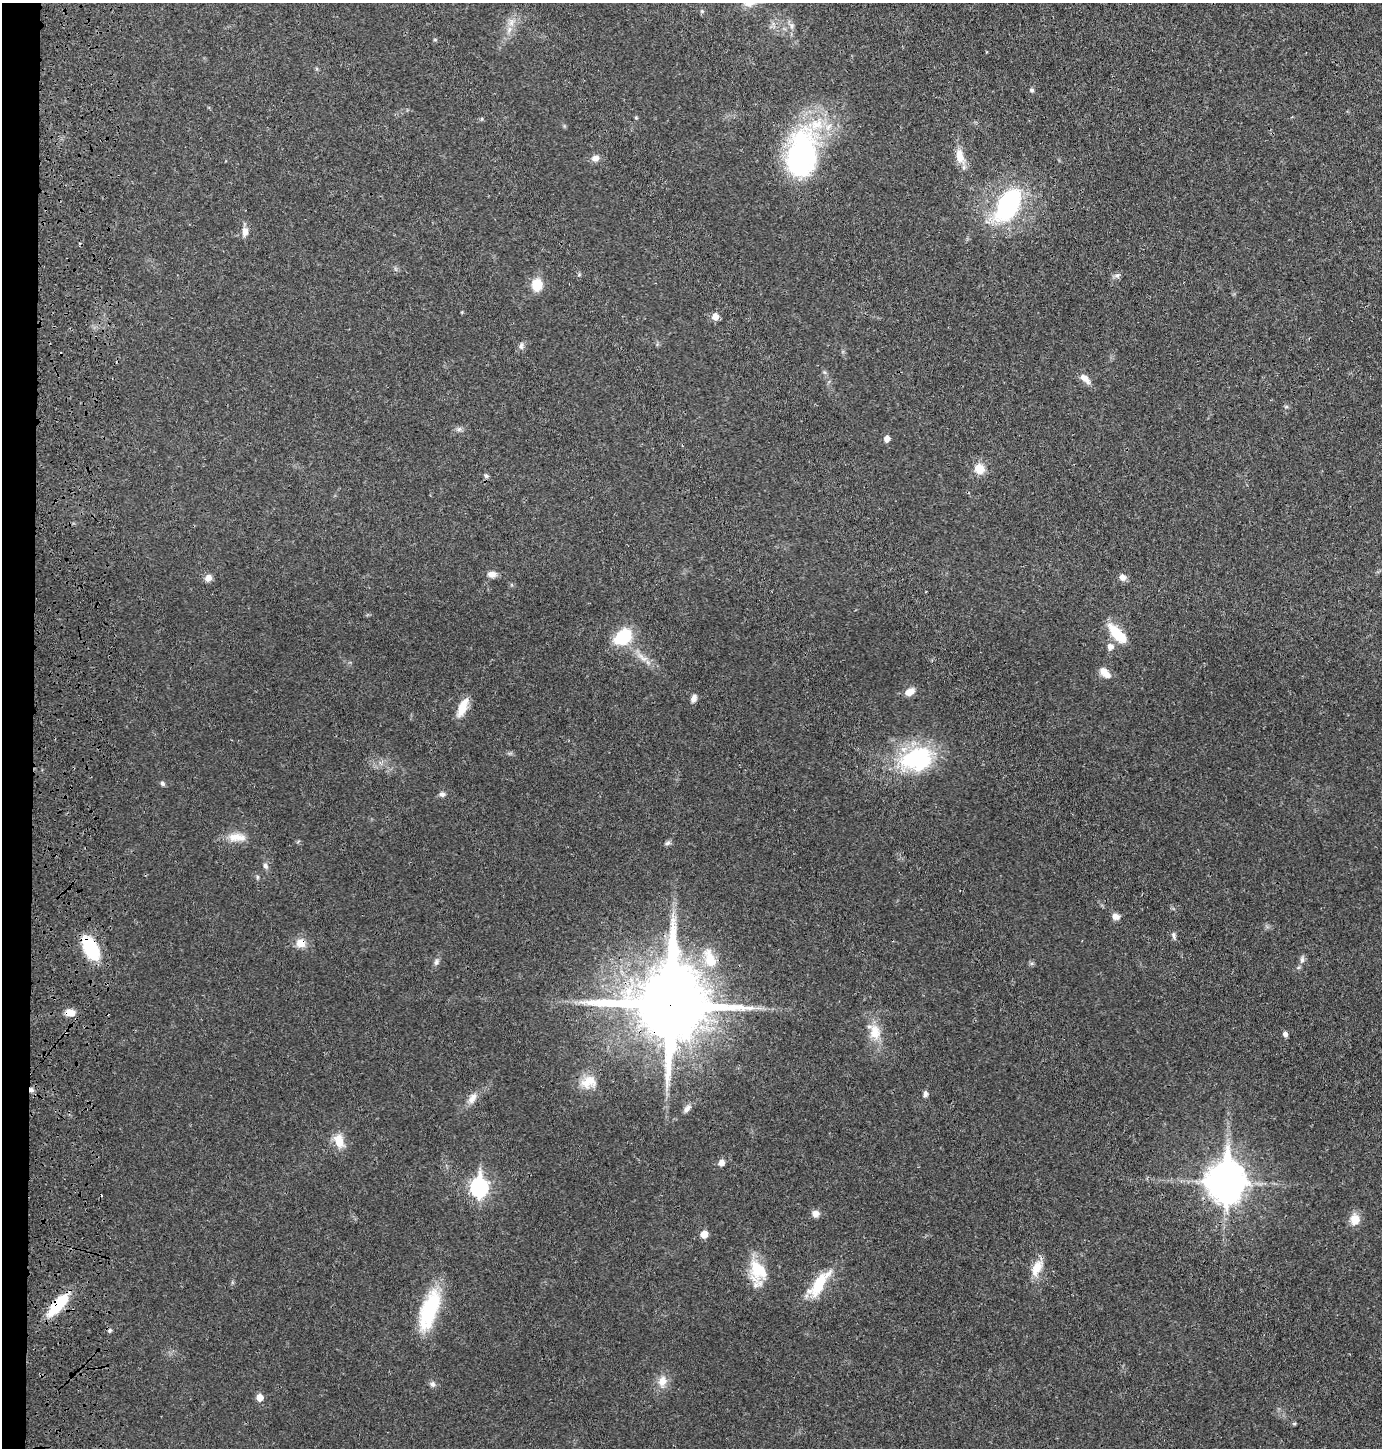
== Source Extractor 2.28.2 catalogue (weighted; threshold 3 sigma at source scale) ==
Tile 4 of 3 x 3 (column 1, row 2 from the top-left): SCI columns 189-1568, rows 1521-2966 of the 4555 x 4451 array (HDU 1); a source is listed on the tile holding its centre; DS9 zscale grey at full resolution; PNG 1384 x 1450 px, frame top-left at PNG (2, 3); no overlay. Shown black and unused: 2% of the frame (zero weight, under 3 of 4 exposures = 7% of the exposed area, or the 3 px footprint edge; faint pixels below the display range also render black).
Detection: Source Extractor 2.28.2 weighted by HDU 2 'WHT'; one run over the whole footprint, this tile lists its part. Background 0.0264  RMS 0.0028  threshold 0.0127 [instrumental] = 3 sigma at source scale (4.5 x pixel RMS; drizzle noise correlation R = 1.50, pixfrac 1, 0.05/0.05 arcsec/px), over >= 5 px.
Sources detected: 71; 2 cosmic-ray / hot-pixel residue — not listed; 1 inside a brighter listed object's ellipse — not listed separately; the other 68 listed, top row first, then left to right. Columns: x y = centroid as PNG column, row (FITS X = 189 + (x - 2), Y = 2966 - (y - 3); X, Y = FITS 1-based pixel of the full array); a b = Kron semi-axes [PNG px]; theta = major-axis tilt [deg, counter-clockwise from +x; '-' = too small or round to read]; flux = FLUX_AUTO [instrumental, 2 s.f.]
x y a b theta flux
511 23 10 7 75 1.8
791 26 7 6 - 0.86
1031 90 6 5 - 0.48
636 118 5 4 - 0.35
801 155 51 32 78 61
960 156 20 10 -78 4
595 158 10 8 12 1.5
1008 205 33 18 60 41
245 231 11 7 85 2
1117 276 9 6 6 0.84
537 285 13 10 84 5.5
715 317 8 7 - 2
521 346 10 5 -90 0.88
1085 379 18 8 -43 2.1
459 429 7 6 - 0.77
887 439 6 5 - 1.7
979 469 13 11 -53 4
486 476 6 5 - 0.68
492 574 11 7 -5 1.7
1122 577 9 8 - 1.4
208 578 9 8 - 1.6
1117 634 23 10 -47 9.3
623 637 19 14 38 12
1110 647 7 7 - 1.7
642 657 21 7 -35 2.9
1105 673 17 9 -44 2.6
910 692 12 7 28 2.5
694 698 10 6 70 1.3
462 707 26 9 67 4.3
917 759 41 29 16 28
162 783 7 5 -46 0.64
442 794 8 7 - 0.89
237 837 26 11 -2 4.1
667 843 8 5 27 0.69
265 866 8 6 -63 0.89
257 877 6 4 -89 0.41
1116 917 10 8 -26 1.4
1174 936 10 5 -76 0.79
300 943 12 11 - 3
91 948 17 9 -61 28
710 958 32 16 -72 8.3
1302 959 9 6 -89 0.93
436 962 8 6 55 0.83
670 1005 22 21 - 3600
70 1013 11 8 -3 2.6
875 1032 23 16 -81 5.5
1285 1034 6 6 - 0.87
588 1082 23 17 23 5.3
31 1090 7 5 -53 0.82
925 1094 7 5 83 0.93
472 1098 17 9 57 2.4
687 1109 11 6 49 1.2
339 1141 19 12 -74 4.4
721 1163 6 6 - 1.7
1225 1182 15 12 88 610
479 1187 10 8 85 76
816 1214 9 8 - 1.6
1355 1219 15 12 88 3.3
704 1234 6 6 - 3.5
1037 1268 23 11 62 4.4
758 1271 31 20 -77 9.4
819 1284 36 13 54 11
58 1305 32 11 49 10
429 1310 47 17 71 20
662 1381 15 10 80 3.1
433 1384 8 7 - 0.9
260 1397 6 6 - 3.1
1294 1423 6 4 1 0.36
Overlapping masked pixels (flux is a lower limit): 7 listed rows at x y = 300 943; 91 948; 670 1005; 70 1013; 31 1090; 1225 1182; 58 1305